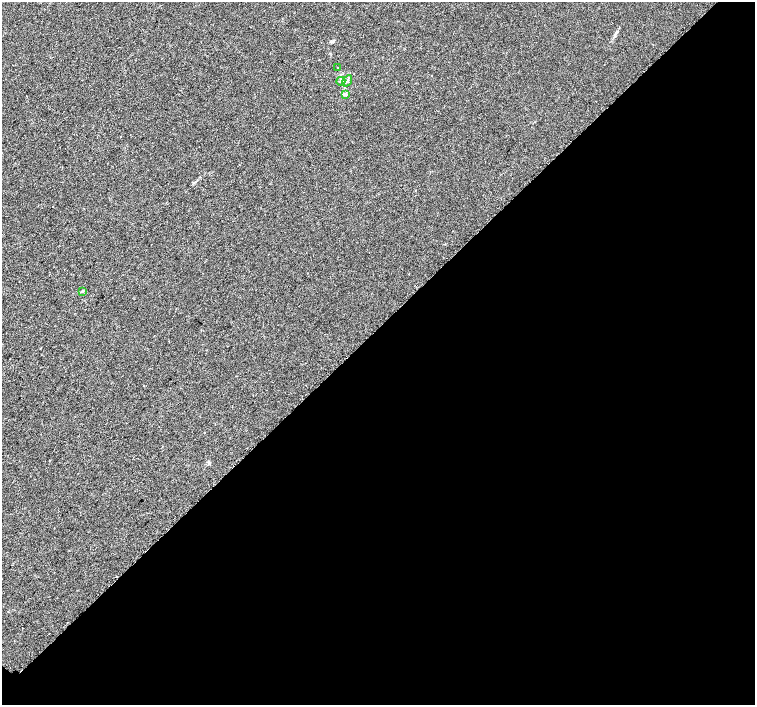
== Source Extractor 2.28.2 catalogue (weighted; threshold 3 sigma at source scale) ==
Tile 12 of 4 x 4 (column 4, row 3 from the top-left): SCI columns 4572-6077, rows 1613-3018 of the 6096 x 6087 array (HDU 1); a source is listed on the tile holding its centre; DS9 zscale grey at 2 x 2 block average (1 PNG px = mean of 2 x 2 image px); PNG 757 x 707 px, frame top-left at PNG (2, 2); each listed source drawn as its Kron ellipse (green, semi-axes under 4 px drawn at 4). Shown black and unused: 54% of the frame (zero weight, under 2 of 3 exposures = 2% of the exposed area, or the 3 px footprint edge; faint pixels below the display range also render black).
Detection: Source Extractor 2.28.2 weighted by HDU 2 'WHT'; one run over the whole footprint, this tile lists its part. Background 0.00785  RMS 0.0056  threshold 0.0252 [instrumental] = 3 sigma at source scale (4.5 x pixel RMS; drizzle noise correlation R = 1.50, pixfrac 1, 0.0396/0.0396 arcsec/px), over >= 5 px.
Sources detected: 7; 2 cosmic-ray / hot-pixel residue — neither listed nor drawn; the other 5 listed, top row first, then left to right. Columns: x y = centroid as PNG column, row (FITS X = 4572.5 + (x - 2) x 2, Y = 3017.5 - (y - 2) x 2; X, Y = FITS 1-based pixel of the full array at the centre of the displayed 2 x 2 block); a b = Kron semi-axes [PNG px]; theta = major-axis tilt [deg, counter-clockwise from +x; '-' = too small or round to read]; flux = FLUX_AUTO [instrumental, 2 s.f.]
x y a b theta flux
338 67 2 2 - 0.63
341 81 4 4 - 2.2
347 81 6 3 56 2.2
345 94 4 2 - 1.3
83 291 4 3 - 1.5